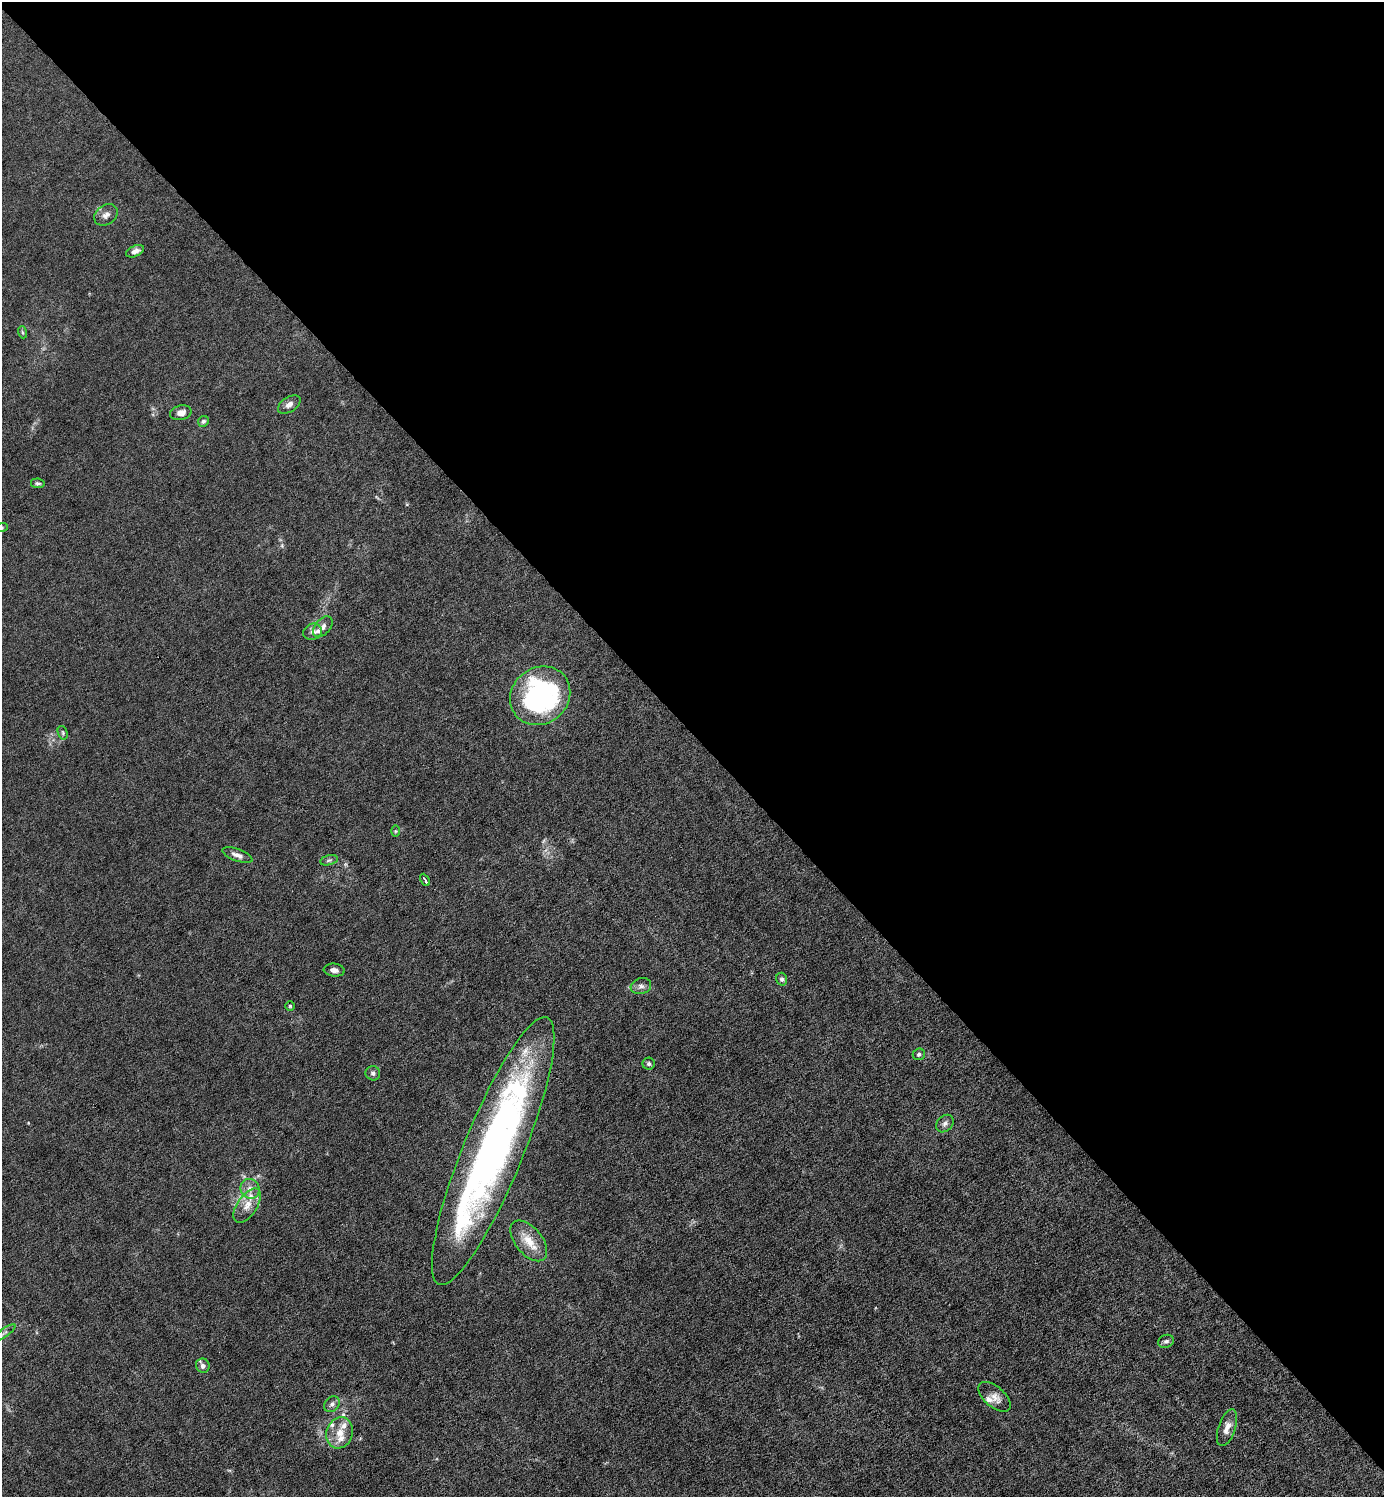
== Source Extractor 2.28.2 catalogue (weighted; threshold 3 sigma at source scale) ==
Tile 3 of 4 x 4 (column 3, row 1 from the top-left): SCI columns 2920-4301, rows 4486-5980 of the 5980 x 5980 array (HDU 1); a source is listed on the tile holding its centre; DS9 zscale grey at full resolution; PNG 1386 x 1499 px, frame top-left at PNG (2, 2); each listed source drawn as its Kron ellipse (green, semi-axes under 4 px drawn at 4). Shown black and unused: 49% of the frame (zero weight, under 6 of 12 exposures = <1% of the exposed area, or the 3 px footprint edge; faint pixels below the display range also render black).
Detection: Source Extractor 2.28.2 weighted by HDU 2 'WHT'; one run over the whole footprint, this tile lists its part. Background 0.0143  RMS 0.003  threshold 0.0125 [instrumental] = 3 sigma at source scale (4.09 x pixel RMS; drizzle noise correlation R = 1.36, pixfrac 0.8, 0.05/0.05 arcsec/px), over >= 5 px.
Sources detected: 46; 1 too faint to see at this stretch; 2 inside a brighter object's white glare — neither listed nor drawn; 8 inside a brighter listed object's ellipse — not listed separately; the other 35 listed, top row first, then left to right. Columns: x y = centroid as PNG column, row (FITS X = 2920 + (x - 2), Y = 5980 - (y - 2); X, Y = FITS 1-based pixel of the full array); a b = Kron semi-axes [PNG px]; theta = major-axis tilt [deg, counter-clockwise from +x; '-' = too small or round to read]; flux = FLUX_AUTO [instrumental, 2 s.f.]
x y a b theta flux
106 215 12 9 36 1.6
135 251 9 5 22 1.3
22 332 6 4 -71 0.35
289 404 12 7 33 1.4
181 413 11 7 14 1.7
203 421 6 5 - 0.56
38 483 7 5 -10 0.58
2 527 6 4 20 0.32
323 627 12 7 48 1.4
313 632 9 8 - 1.1
540 696 31 28 39 54
63 733 7 5 -72 0.49
396 831 5 3 - 0.29
237 855 16 6 -20 1.5
329 860 9 5 14 0.63
425 880 6 3 -62 1.5
334 970 10 6 -6 1.2
782 979 6 5 - 0.64
641 986 10 8 17 1.1
290 1006 4 4 - 0.38
919 1054 6 5 - 0.75
649 1064 6 6 - 0.61
373 1073 7 7 - 0.81
945 1124 10 7 46 1
493 1151 144 30 68 130
250 1189 10 9 - 1.9
247 1205 19 10 56 3.2
529 1241 24 13 -51 5.1
4 1333 14 3 35 0.71
1166 1341 8 6 22 0.77
203 1366 7 7 - 1.1
994 1397 19 10 -41 2.3
332 1404 8 7 - 1
1227 1428 19 8 72 2.4
340 1433 16 13 71 4
Isophote crosses this tile's border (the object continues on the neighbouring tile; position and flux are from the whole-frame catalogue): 1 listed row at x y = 2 527